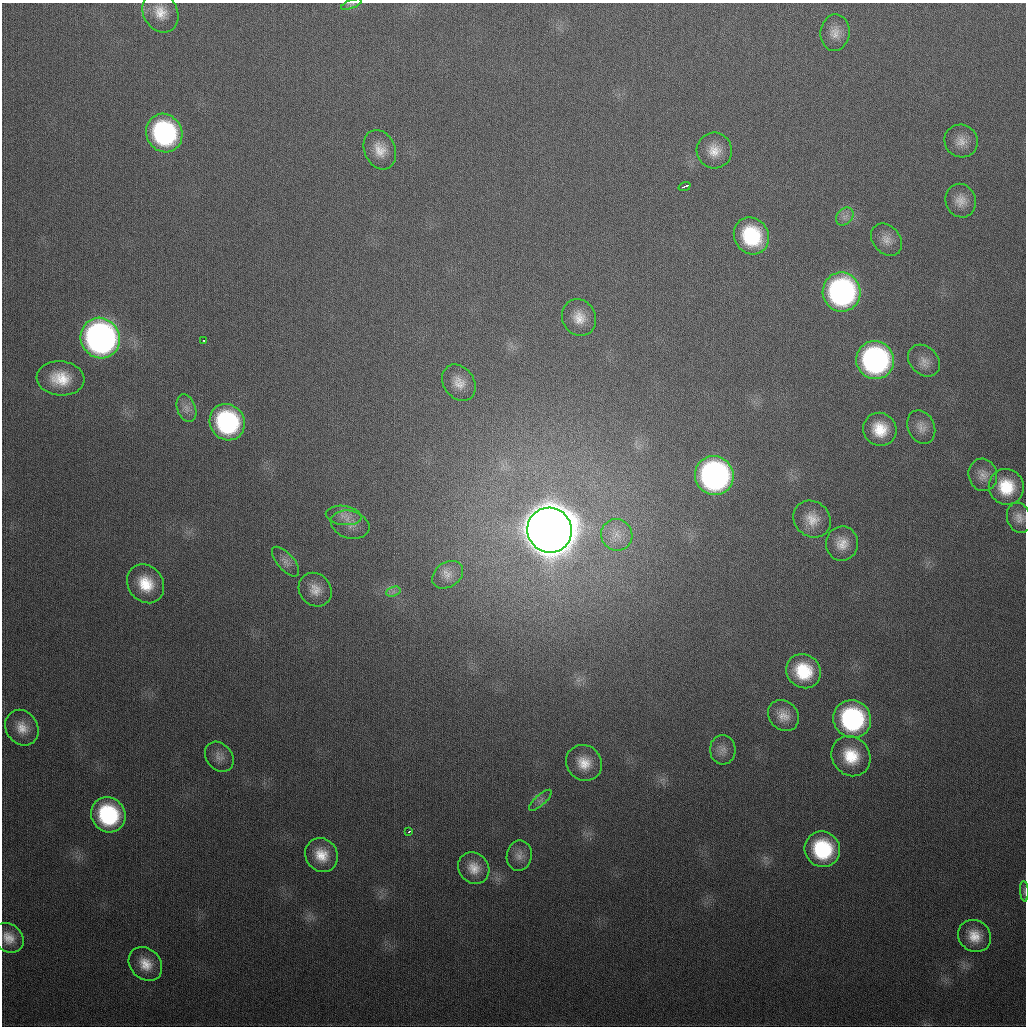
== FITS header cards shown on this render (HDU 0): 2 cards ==
NAXIS1  =                 1024
NAXIS2  =                 1024

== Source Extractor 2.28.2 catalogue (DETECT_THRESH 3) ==
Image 1024 x 1024 px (HDU 0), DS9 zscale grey, 1 PNG px = 1 image px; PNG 1028 x 1028 px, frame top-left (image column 1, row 1024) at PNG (2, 3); each listed source drawn as its Kron ellipse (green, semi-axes under 4 px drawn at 4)
Background 340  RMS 13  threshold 39.2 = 3 sigma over >= 5 px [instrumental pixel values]
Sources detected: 58; all 58 listed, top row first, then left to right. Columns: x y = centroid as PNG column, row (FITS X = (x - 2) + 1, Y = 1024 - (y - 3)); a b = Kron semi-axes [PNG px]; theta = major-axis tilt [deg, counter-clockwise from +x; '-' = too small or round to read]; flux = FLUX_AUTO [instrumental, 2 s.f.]
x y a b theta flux
351 4 11 4 22 2.1e+03
160 12 21 17 -61 1.7e+04
835 33 18 14 82 1.1e+04
164 133 20 18 -60 1.4e+05
961 141 17 16 - 1.1e+04
380 150 20 15 -67 1.5e+04
714 151 18 17 - 1.5e+04
685 186 6 3 21 4.2e+03
961 201 17 15 -71 1.1e+04
845 217 10 7 46 4.6e+03
751 236 19 17 -58 6.0e+04
887 240 18 13 -50 9.3e+03
842 292 19 19 - 2.4e+05
579 318 19 16 -63 1.5e+04
100 338 20 19 - 4.2e+05
203 340 3 3 - 4.4e+03
875 360 19 18 - 2.3e+05
924 361 18 14 -44 9.3e+03
61 378 24 17 -5 2.7e+04
459 383 19 15 -54 1.3e+04
186 408 14 9 -70 6.3e+03
227 422 19 17 -56 1.2e+05
921 427 17 13 -66 8.8e+03
880 429 17 16 - 2.4e+04
983 475 16 14 -76 8.9e+03
714 476 20 19 - 3.1e+05
1006 487 18 17 - 3.1e+04
344 515 18 9 -7 8.8e+03
1019 518 15 11 -72 7.3e+03
812 519 20 17 -43 1.6e+04
350 525 20 13 -16 1.1e+04
550 530 23 22 - 6.6e+06
617 535 16 15 - 1.4e+04
842 543 17 16 - 1.3e+04
286 562 18 8 -49 6.3e+03
448 575 17 12 34 9.6e+03
146 584 20 17 -52 2.7e+04
315 590 18 15 -49 1.2e+04
393 592 7 4 19 2.8e+03
804 671 18 16 -38 4.0e+04
783 716 17 14 -45 1.1e+04
852 719 19 18 - 1.4e+05
22 728 19 16 -57 1.4e+04
723 750 15 13 -86 7.2e+03
851 756 21 18 -53 3.0e+04
219 757 16 12 -50 7.3e+03
584 763 19 17 -42 1.7e+04
540 800 14 5 42 3.8e+03
108 815 18 16 -52 8.6e+04
409 832 3 3 - 1.5e+03
822 849 18 17 - 7.0e+04
321 855 17 15 -56 1.9e+04
519 856 15 12 81 7.1e+03
474 868 17 14 -50 1.3e+04
1024 891 10 4 -86 1.7e+03
975 936 17 15 -36 1.7e+04
8 938 16 13 -42 1.2e+04
145 964 18 15 -46 1.6e+04
At the frame edge (FLAGS 8, measured only in part): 2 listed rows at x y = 351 4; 1024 891